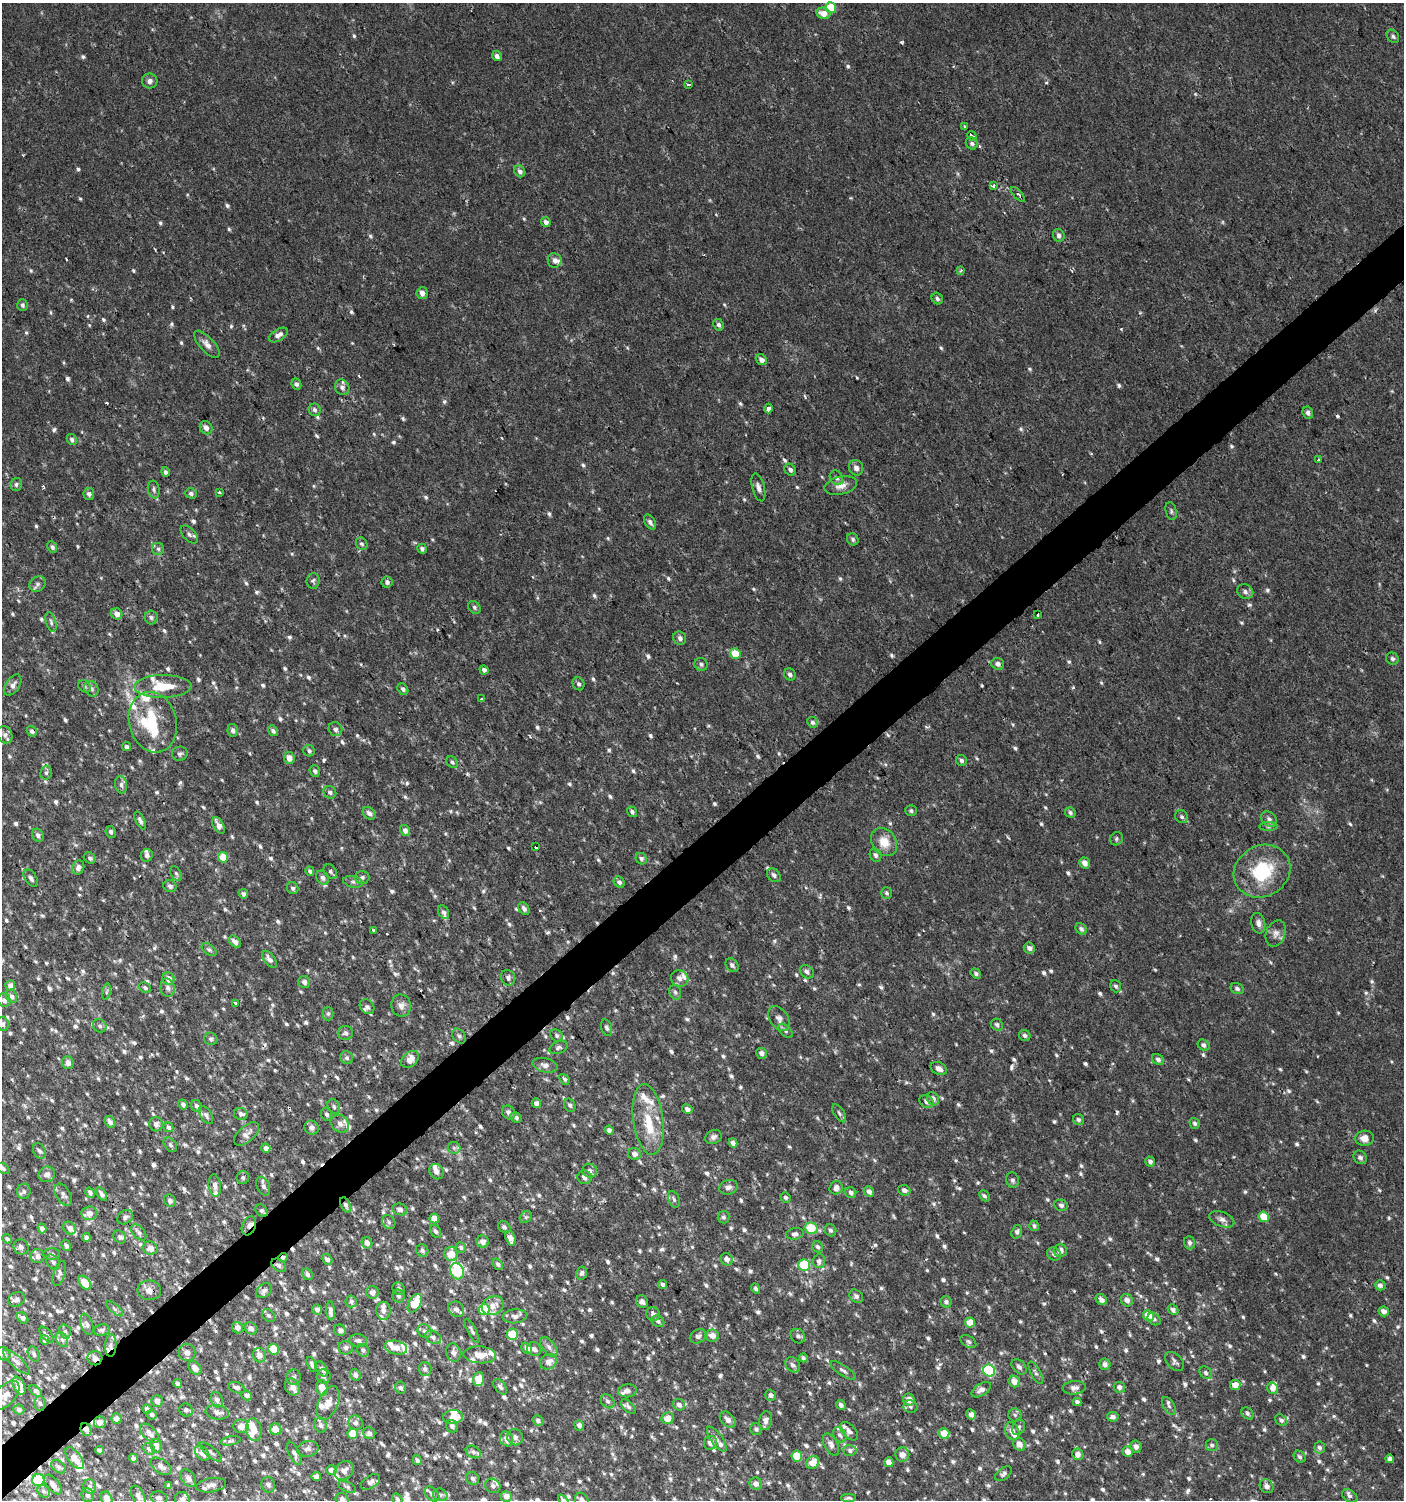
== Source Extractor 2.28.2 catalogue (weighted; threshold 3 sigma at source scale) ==
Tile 7 of 4 x 4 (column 3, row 2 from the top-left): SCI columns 3007-4408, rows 2999-4496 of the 5950 x 5999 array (HDU 1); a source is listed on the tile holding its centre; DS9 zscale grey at full resolution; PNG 1406 x 1502 px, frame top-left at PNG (2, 3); each listed source drawn as its Kron ellipse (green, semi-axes under 4 px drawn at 4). Shown black and unused: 4% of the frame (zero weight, under 2 of 3 exposures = <1% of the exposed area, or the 3 px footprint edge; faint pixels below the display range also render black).
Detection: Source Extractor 2.28.2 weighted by HDU 2 'WHT'; one run over the whole footprint, this tile lists its part. Background 0.0134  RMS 0.0026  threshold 0.0116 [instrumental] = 3 sigma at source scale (4.5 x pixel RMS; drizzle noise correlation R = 1.50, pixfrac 1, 0.0396/0.0396 arcsec/px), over >= 5 px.
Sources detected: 1128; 3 too faint to see at this stretch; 1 inside a brighter object's white glare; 18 cosmic-ray / hot-pixel residue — neither listed nor drawn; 57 inside a brighter listed object's ellipse — not listed separately; of the other 1049, all 500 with FLUX_AUTO >= 0.573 (the completeness limit of this list) listed and drawn (549 fainter detections not listed), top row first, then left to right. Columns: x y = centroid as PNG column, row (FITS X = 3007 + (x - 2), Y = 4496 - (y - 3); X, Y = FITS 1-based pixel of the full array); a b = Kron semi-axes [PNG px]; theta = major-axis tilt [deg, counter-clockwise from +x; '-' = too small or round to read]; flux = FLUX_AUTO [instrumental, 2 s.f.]
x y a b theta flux
831 8 5 5 - 10
823 13 7 5 -14 2.2
1393 36 7 5 -50 0.65
497 56 5 4 - 1
150 81 8 7 - 1.1
688 84 3 3 - 1.4
965 126 3 3 - 0.95
972 136 5 3 - 5.6
972 143 6 5 - 0.74
520 171 6 5 - 0.97
993 186 3 3 - 1.3
1018 194 9 3 -48 0.68
546 222 5 4 - 0.99
1059 235 6 5 - 0.85
555 260 7 7 - 1.2
961 271 3 3 - 0.64
422 293 6 5 - 1.4
937 299 6 5 - 0.65
22 305 6 5 - 0.61
719 325 6 5 - 0.71
278 335 10 6 30 1.3
207 344 17 7 -47 1.6
761 360 6 5 - 1
296 384 6 4 -64 0.65
342 387 8 7 - 1.2
768 408 5 3 - 1.6
315 410 6 6 - 0.7
1308 413 6 5 - 0.92
206 428 7 6 - 1.2
72 440 6 4 -59 0.75
1318 460 3 3 - 0.96
856 468 8 7 - 1.2
790 470 6 5 - 0.81
165 472 5 4 - 0.65
836 478 7 6 - 0.79
16 484 7 6 - 0.6
841 486 16 9 13 2.1
758 487 14 6 -75 1.2
154 489 9 6 -79 0.68
219 492 3 3 - 0.66
191 493 6 5 - 0.69
89 494 6 5 - 0.8
1171 511 9 5 -76 0.58
650 522 8 5 -59 0.81
189 534 11 6 -47 0.8
853 539 6 5 - 0.62
362 544 6 5 - 0.61
52 547 6 4 -65 0.59
158 549 6 6 - 0.6
422 549 5 4 - 0.68
313 581 8 6 85 0.65
387 582 5 5 - 0.9
38 584 9 7 36 0.89
1245 592 8 7 - 0.97
474 607 7 5 -48 0.65
117 614 6 5 - 1.7
1038 615 3 3 - 0.71
151 617 7 6 - 0.76
51 622 10 5 -74 0.68
680 638 7 6 - 0.86
735 654 5 5 - 5.3
1392 659 6 6 - 0.67
701 664 7 6 - 0.74
998 664 6 5 - 1
484 670 5 4 - 0.76
790 674 6 5 - 0.77
578 684 7 5 -59 0.69
13 685 12 6 57 1.2
84 686 7 5 -45 0.63
163 686 28 11 0 7.3
91 689 8 6 -61 0.96
403 689 6 4 -50 0.67
481 699 3 3 - 0.75
153 722 31 23 -75 18
812 722 6 5 - 0.6
335 729 7 6 - 0.73
232 730 6 5 - 0.78
32 731 5 4 - 0.72
273 731 6 4 -51 0.77
5 735 9 7 -67 0.99
126 747 5 4 - 0.7
309 751 6 5 - 0.63
180 754 8 7 - 0.72
289 758 6 5 - 1.9
961 760 5 5 - 0.71
452 762 6 5 - 0.6
315 771 6 5 - 0.6
46 773 7 5 75 0.61
121 785 9 6 -79 0.9
330 792 7 6 - 0.71
911 811 6 5 - 0.59
632 812 6 4 -55 0.72
369 813 7 5 -43 0.99
1070 813 5 5 - 0.59
1182 817 7 6 - 0.64
1269 819 9 6 -44 0.99
140 820 9 4 -65 0.84
218 825 9 5 -62 2
1269 826 9 4 1 0.61
405 830 5 5 - 1.2
111 832 6 5 - 0.68
38 835 7 5 -61 0.91
1116 839 7 6 - 0.61
884 842 15 12 -55 4.2
535 847 3 3 - 1.1
147 855 6 6 - 0.78
876 855 7 5 -65 0.82
223 857 5 5 - 6.4
90 858 6 5 - 0.66
641 859 6 5 - 0.76
1085 863 6 5 - 1.7
78 867 7 6 - 1.2
310 871 5 4 - 0.61
330 871 8 6 -54 0.65
1262 871 29 25 30 15
176 873 8 5 -62 0.6
774 875 8 6 -46 0.89
362 877 7 6 - 0.74
31 878 9 5 -55 0.95
322 878 7 5 -58 0.81
353 882 10 5 -13 0.78
619 882 6 5 - 0.79
170 886 6 6 - 0.79
293 888 6 5 - 0.72
887 893 6 5 - 0.58
243 894 5 4 - 0.72
524 908 7 5 -57 0.93
443 912 7 5 -62 0.74
1258 923 10 7 -77 1.2
1081 929 6 5 - 0.73
373 930 3 3 - 3.5
1276 933 13 9 68 1.7
235 942 7 5 -46 1.1
1029 948 5 5 - 0.98
209 950 8 5 -36 0.59
269 959 9 5 -54 1.2
732 965 7 5 -52 0.76
807 972 8 6 -37 0.85
976 973 5 4 - 0.63
508 978 8 7 - 0.95
680 978 9 8 - 1.6
168 979 6 6 - 2.1
304 982 6 6 - 0.96
10 986 5 5 - 1.4
1116 986 6 5 - 0.64
145 988 6 5 - 0.58
168 988 9 7 -77 1.1
1237 989 7 5 -26 0.78
107 992 8 4 81 0.59
675 992 7 5 -73 0.68
12 996 7 5 -64 0.77
4 1000 7 6 - 0.99
235 1003 3 3 - 1.6
401 1006 11 9 -78 1.5
367 1007 8 6 -47 0.72
328 1013 7 5 -89 0.61
779 1019 14 9 -58 1.5
3 1024 7 5 -75 0.69
997 1025 6 5 - 0.68
100 1026 7 6 - 0.68
607 1028 8 5 -72 0.68
786 1031 9 5 -44 0.71
345 1033 7 7 - 0.8
1025 1035 6 5 - 0.68
459 1036 8 6 -53 0.71
557 1036 7 5 -47 0.64
211 1039 6 6 - 0.79
1204 1045 6 5 - 0.89
558 1048 10 6 22 0.71
762 1053 5 5 - 1.1
347 1058 7 6 - 0.66
410 1059 10 7 42 2.6
1158 1060 6 5 - 0.79
68 1063 6 6 - 1.4
545 1065 13 7 -13 1.3
939 1068 8 6 -28 1.5
564 1079 6 4 -51 0.59
933 1099 7 5 -59 1.2
926 1102 8 6 -39 0.83
536 1103 5 4 - 1
183 1104 5 4 - 0.7
570 1105 7 5 -70 0.64
196 1106 6 5 - 0.65
334 1107 8 6 -60 0.67
687 1109 5 4 - 0.91
509 1113 7 6 - 1.1
839 1113 10 5 -57 0.65
241 1114 7 6 - 0.9
327 1114 6 5 - 0.75
206 1115 10 5 -57 0.84
516 1117 6 4 -27 0.69
648 1119 35 15 -82 8.7
1078 1120 6 5 - 0.73
110 1122 6 5 - 0.99
1195 1123 5 5 - 0.64
156 1124 7 7 - 1
340 1124 10 8 -39 1.5
168 1127 5 4 - 0.71
312 1128 7 6 - 1.3
609 1130 4 4 - 0.9
246 1134 15 8 41 1.7
713 1137 8 6 26 1
1365 1138 9 7 4 2.1
733 1143 4 4 - 1
170 1145 8 5 -51 0.69
266 1148 5 4 - 1.3
454 1148 6 6 - 0.64
39 1151 8 6 -61 0.79
634 1154 6 6 - 1.3
1360 1157 7 6 - 0.84
1150 1162 5 4 - 0.76
3 1168 7 5 -35 0.58
590 1171 7 7 - 1
436 1172 8 7 - 1.3
47 1174 8 7 - 1.3
243 1177 6 6 - 0.6
584 1177 7 6 - 1.1
1013 1180 8 6 -73 0.74
215 1186 11 6 -83 1.1
263 1186 10 6 -67 0.94
728 1187 9 7 18 1.1
836 1188 7 6 - 1.5
904 1190 6 5 - 0.93
24 1191 7 6 - 0.76
869 1191 5 5 - 1
90 1193 5 4 - 0.66
851 1193 6 5 - 0.91
102 1194 7 4 -55 0.89
63 1195 12 7 -59 0.94
984 1196 6 4 -48 0.58
786 1197 5 4 - 0.61
674 1199 8 5 -67 0.68
170 1201 6 5 - 0.77
346 1205 8 4 -64 0.89
1061 1205 7 5 -14 0.76
400 1209 7 6 - 1.1
262 1211 7 5 -44 0.6
89 1213 8 6 3 2
125 1217 8 6 36 0.8
526 1217 7 5 46 0.58
724 1217 6 6 - 0.6
1264 1217 5 5 - 5
434 1219 5 5 - 2.3
1222 1219 13 7 -20 1.2
389 1222 7 6 - 0.75
249 1226 10 6 68 1.4
1034 1226 5 5 - 0.63
504 1227 7 5 -46 0.84
42 1228 5 4 - 1
69 1228 7 5 -47 1.5
811 1228 6 5 - 8.2
831 1230 6 5 - 0.68
436 1231 7 5 -57 0.67
139 1232 9 5 -47 0.82
1017 1232 7 5 71 0.64
795 1234 9 5 9 0.91
86 1237 4 4 - 0.84
120 1237 7 5 -46 0.64
510 1238 7 5 -71 1.5
7 1239 5 4 - 0.62
483 1242 6 6 - 1.6
367 1243 6 5 - 1.4
1189 1243 6 5 - 0.71
66 1245 6 4 -59 0.66
21 1247 8 7 - 0.95
461 1247 5 5 - 0.59
818 1247 6 5 - 0.63
150 1248 7 6 - 1.7
422 1250 6 6 - 0.8
1060 1250 6 6 - 1.7
52 1254 8 5 0 0.69
451 1254 7 7 - 3.2
1054 1254 7 6 - 0.87
38 1256 7 6 - 0.98
283 1258 5 4 - 0.58
327 1259 5 4 - 0.84
727 1259 6 6 - 1.6
819 1261 7 6 - 1.1
53 1262 8 6 -53 0.74
498 1264 6 5 - 0.7
279 1265 8 5 -36 0.72
804 1265 6 5 - 12
457 1271 8 6 -70 18
59 1273 13 6 72 0.94
582 1273 6 5 - 0.7
308 1274 6 5 - 0.69
85 1283 8 5 -51 5.1
662 1284 4 4 - 0.61
1380 1285 5 5 - 1
756 1288 5 4 - 0.57
399 1289 6 6 - 0.63
149 1290 12 10 -10 1.9
264 1291 9 6 40 1.1
372 1292 6 6 - 1.2
399 1296 6 6 - 0.73
856 1296 7 6 - 0.92
17 1299 9 7 25 1.1
1101 1300 6 5 - 1.2
1127 1300 6 5 - 1.3
351 1301 6 5 - 0.61
642 1302 6 6 - 0.94
946 1302 6 5 - 0.65
415 1303 10 6 60 6.9
493 1306 11 9 27 2.7
115 1309 10 4 -40 0.67
456 1309 8 7 - 1.3
317 1310 5 5 - 0.87
484 1310 5 5 - 8
1173 1310 6 5 - 0.86
330 1311 9 4 -86 1.2
383 1311 9 7 -90 1.2
1384 1311 5 5 - 1.2
653 1314 7 6 - 1.1
269 1316 7 5 -40 0.59
515 1316 12 7 7 1.2
1149 1316 6 5 - 4.9
23 1318 6 4 -43 0.77
1154 1319 7 5 -37 0.62
658 1321 6 5 - 0.79
970 1322 5 5 - 4
87 1324 11 6 -70 1
238 1328 6 5 - 1.2
251 1328 7 5 -50 1.3
102 1330 8 6 8 0.69
340 1330 6 5 - 0.81
65 1331 7 5 -72 0.6
424 1331 7 6 - 0.88
472 1331 13 3 -61 0.64
512 1334 5 5 - 6.1
47 1335 9 5 -50 0.61
698 1336 8 6 29 0.93
713 1336 6 6 - 2
798 1336 8 6 -42 0.86
433 1337 8 6 -29 0.94
45 1340 5 4 - 0.92
62 1340 8 5 -61 0.93
358 1340 9 6 -7 0.99
968 1342 8 5 -32 0.62
111 1345 11 5 88 1.1
549 1347 11 6 -50 1.2
346 1348 7 7 - 0.92
396 1348 11 7 -13 2.3
527 1348 6 5 - 1
274 1349 5 5 - 7.8
534 1349 7 6 - 0.86
363 1350 6 6 - 0.62
187 1352 8 8 - 1
454 1353 9 7 -77 1.2
4 1354 7 6 - 0.66
34 1354 8 5 -65 0.73
259 1355 7 6 - 1.5
480 1355 16 8 -4 2.6
95 1358 7 7 - 1.5
803 1358 4 3 - 0.6
16 1362 17 5 -43 1.4
548 1362 9 7 32 1.7
1174 1362 11 7 -45 0.86
312 1364 8 4 -65 0.64
1105 1364 6 5 - 1.1
793 1365 8 6 -47 0.97
1019 1367 9 6 -44 0.99
195 1368 8 5 -50 1.6
322 1369 8 5 -59 1
425 1369 7 6 - 0.8
843 1370 14 5 -34 0.9
989 1371 6 5 - 21
1036 1373 12 5 -63 0.74
1206 1373 7 5 -46 0.63
355 1375 6 5 - 0.77
324 1376 7 7 - 0.67
294 1377 7 7 - 0.77
478 1379 7 5 74 4.5
1014 1381 6 5 - 2.2
177 1383 4 4 - 0.68
1235 1385 5 5 - 2.8
19 1386 9 5 -65 3.4
292 1387 9 7 -60 1.8
500 1387 9 5 -51 0.66
1119 1387 5 5 - 1.1
237 1388 8 5 -20 0.9
322 1388 8 5 -78 3.2
401 1388 6 5 - 0.74
1074 1388 12 6 4 1.4
1273 1388 6 5 - 1.6
981 1390 11 6 32 1.5
36 1391 7 4 -43 0.62
627 1391 9 6 7 1.3
6 1395 17 9 47 2.5
247 1395 5 5 - 0.76
771 1395 5 5 - 0.84
217 1400 8 6 -68 0.83
909 1400 6 5 - 1.8
157 1401 6 5 - 1.4
608 1401 8 6 -47 0.75
1077 1402 4 4 - 0.8
40 1403 7 5 -87 0.65
328 1403 18 9 65 2.3
679 1405 6 5 - 1.1
841 1405 5 4 - 0.81
1169 1406 10 5 -59 0.83
628 1407 9 5 -45 0.69
910 1407 7 6 - 0.58
19 1409 5 5 - 0.77
147 1409 4 4 - 0.79
186 1410 7 6 - 0.78
217 1412 12 7 -9 1.4
1247 1413 6 5 - 0.67
971 1414 5 4 - 1.3
152 1415 5 4 - 0.69
1015 1415 6 6 - 0.6
453 1417 10 7 1 3.2
1113 1417 6 4 -9 0.92
116 1418 5 5 - 1
668 1418 6 5 - 3
728 1420 9 6 -45 1.4
1281 1420 7 5 -36 0.65
538 1421 6 5 - 0.75
766 1421 9 6 82 1.1
100 1422 6 6 - 2.2
355 1423 7 7 - 1.1
321 1425 8 6 -71 0.68
579 1425 5 4 - 0.97
241 1426 7 7 - 1.9
452 1426 6 5 - 0.9
1018 1427 8 6 62 0.73
86 1429 6 5 - 1.4
275 1429 6 5 - 3
756 1429 6 6 - 0.7
254 1430 11 7 -80 2.7
849 1431 11 6 -48 1.2
1012 1431 9 7 -66 2
150 1433 12 6 -46 1.6
369 1433 6 5 - 0.92
944 1433 5 5 - 3.5
353 1434 5 5 - 4.2
840 1435 8 6 -59 0.79
515 1437 8 7 - 1.2
506 1439 7 6 - 1.9
717 1439 15 5 -54 1.1
230 1441 10 4 10 0.59
710 1443 7 6 - 1.7
1019 1444 7 6 - 1.8
831 1445 12 7 -62 1.2
1212 1445 6 6 - 0.69
156 1446 7 6 - 1.5
1136 1447 6 5 - 1.1
1320 1448 6 5 - 0.75
149 1449 6 5 - 0.69
308 1449 11 8 12 1.1
100 1450 4 4 - 0.58
850 1450 6 6 - 0.74
211 1452 14 5 -40 0.87
473 1452 8 5 -28 0.82
1128 1452 5 5 - 2
202 1453 9 6 -49 1.6
294 1453 12 5 -65 0.95
1078 1454 6 5 - 1.4
902 1455 7 7 - 2
797 1456 5 5 - 5.9
1300 1457 6 5 - 0.62
74 1458 13 6 -52 2.8
133 1458 4 4 - 0.66
1390 1459 4 4 - 0.99
417 1460 5 4 - 0.65
813 1462 7 6 - 3.1
889 1462 5 4 - 2
161 1466 12 6 -35 1.4
58 1467 8 5 -39 0.64
331 1470 5 4 - 1.6
344 1471 10 8 41 1.7
1004 1474 9 5 37 0.8
316 1477 4 4 - 2.1
188 1478 10 6 -54 1.3
473 1478 7 6 - 0.77
38 1480 6 6 - 18
371 1482 11 6 34 1
53 1484 12 6 -50 1.3
756 1484 6 6 - 1.1
169 1485 4 3 - 0.57
211 1485 15 7 9 1.5
268 1485 8 6 -73 0.69
90 1486 7 6 - 0.72
493 1486 8 6 -38 0.85
1267 1486 7 6 - 1.2
347 1487 9 5 -24 0.61
44 1491 7 5 -44 0.65
432 1494 8 6 -46 0.79
88 1495 7 6 - 0.8
440 1495 7 6 - 0.8
138 1496 11 6 -63 1
506 1496 5 5 - 1.5
1350 1496 8 5 -33 0.63
107 1498 7 5 -64 2.2
159 1498 8 6 -12 0.98
848 1498 7 4 0 0.6
182 1499 7 7 - 1.4
342 1499 7 6 - 0.99
397 1499 6 4 -60 0.61
563 1500 6 4 -51 0.64
582 1500 8 6 -60 1.3
Overlapping masked pixels (flux is a lower limit): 9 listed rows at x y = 32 731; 346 1205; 262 1211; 249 1226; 283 1258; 279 1265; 111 1345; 95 1358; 86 1429
Isophote crosses this tile's border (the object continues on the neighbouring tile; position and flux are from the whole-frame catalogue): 9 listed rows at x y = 3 1024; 3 1168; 6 1395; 107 1498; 182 1499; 342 1499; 397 1499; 563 1500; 582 1500